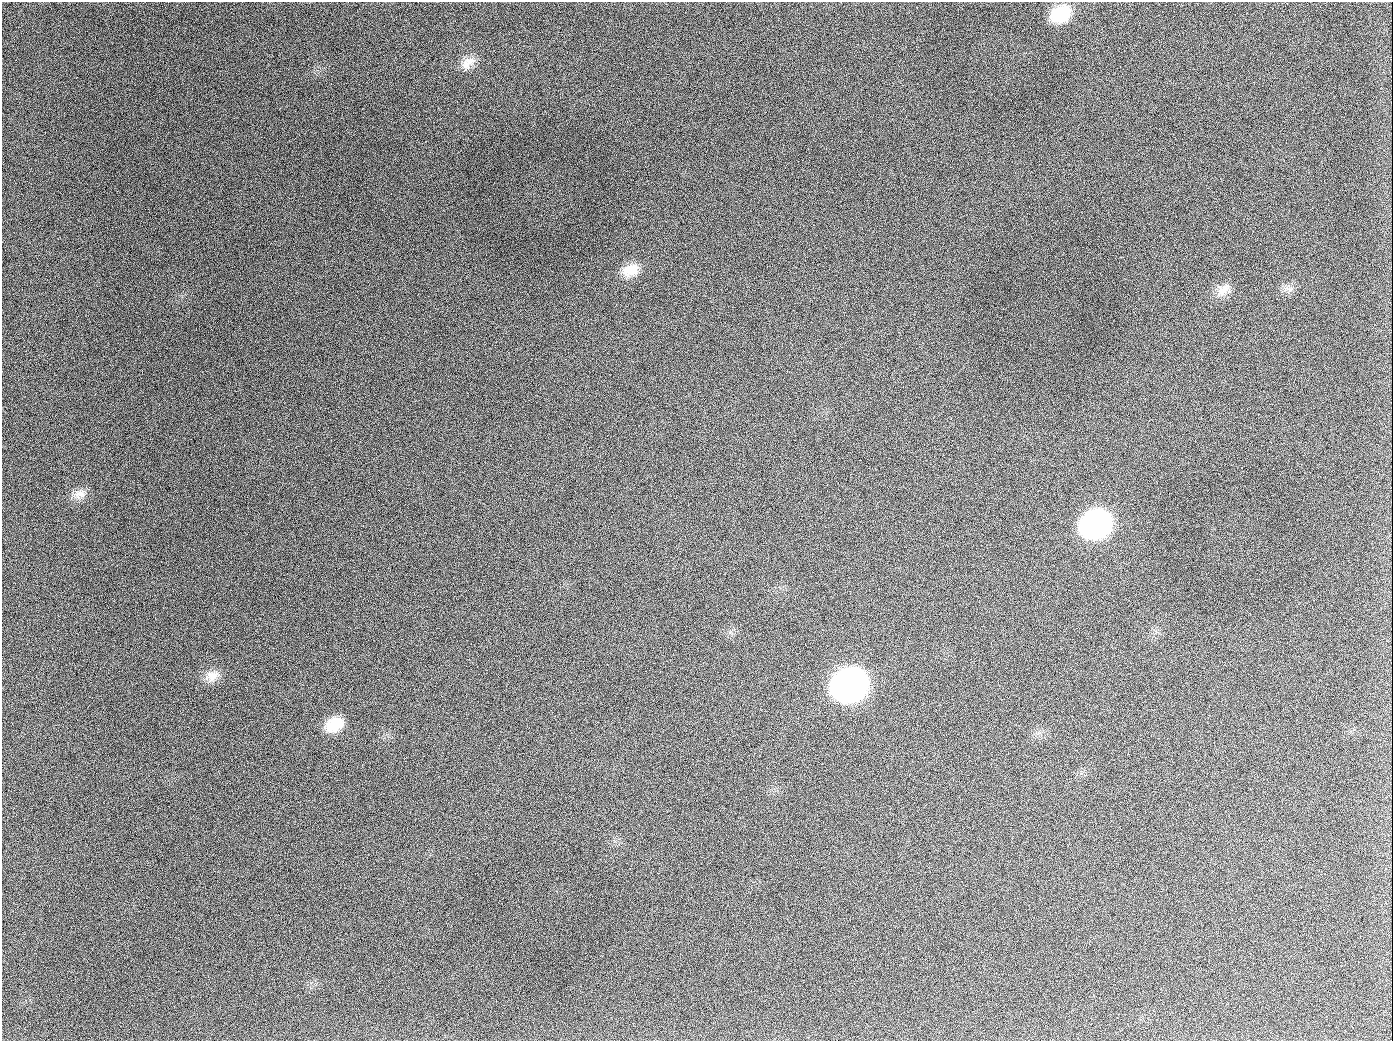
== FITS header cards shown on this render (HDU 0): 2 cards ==
NAXIS1  =                 1391
NAXIS2  =                 1039

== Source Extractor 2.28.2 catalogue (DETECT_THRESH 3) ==
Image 1391 x 1039 px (HDU 0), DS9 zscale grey, 1 PNG px = 1 image px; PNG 1395 x 1043 px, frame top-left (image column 1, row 1039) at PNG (2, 2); no overlay
Background 1900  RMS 80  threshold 239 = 3 sigma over >= 5 px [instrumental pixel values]
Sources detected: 12; all 12 listed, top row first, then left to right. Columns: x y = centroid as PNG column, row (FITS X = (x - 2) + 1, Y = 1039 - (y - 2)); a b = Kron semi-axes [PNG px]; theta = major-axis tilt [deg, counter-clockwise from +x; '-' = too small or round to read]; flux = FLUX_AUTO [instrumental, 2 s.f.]
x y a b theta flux
1060 14 21 16 25 2.2e+05
468 63 22 13 37 6.7e+04
189 126 2 2 - 5.8e+03
630 270 22 15 21 9.7e+04
1222 291 16 12 -61 5.8e+04
654 407 2 2 - 4.1e+03
80 494 19 11 -3 5.2e+04
1095 524 22 18 27 1.8e+06
212 676 20 14 29 6.4e+04
849 685 22 18 24 4.1e+06
334 725 21 14 27 1.3e+05
944 1026 2 2 - 3.6e+03